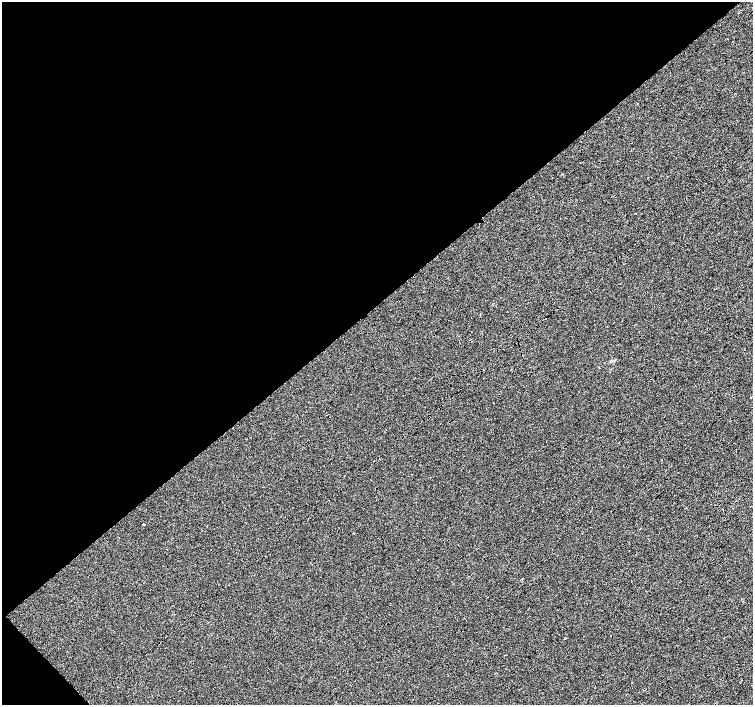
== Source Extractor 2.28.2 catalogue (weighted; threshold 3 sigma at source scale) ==
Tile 5 of 4 x 4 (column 1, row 2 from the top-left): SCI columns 3-1504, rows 2965-4370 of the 6021 x 5992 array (HDU 1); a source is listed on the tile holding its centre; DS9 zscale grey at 2 x 2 block average (1 PNG px = mean of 2 x 2 image px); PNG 755 x 707 px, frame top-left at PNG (2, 2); no overlay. Shown black and unused: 45% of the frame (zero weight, under 3 of 4 exposures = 2% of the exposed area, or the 3 px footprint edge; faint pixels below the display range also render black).
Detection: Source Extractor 2.28.2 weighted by HDU 2 'WHT'; one run over the whole footprint, this tile lists its part. Background -0.00101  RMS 0.0066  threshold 0.0296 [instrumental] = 3 sigma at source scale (4.5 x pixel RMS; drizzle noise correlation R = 1.50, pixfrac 1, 0.0396/0.0396 arcsec/px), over >= 5 px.
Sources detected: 6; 2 cosmic-ray / hot-pixel residue — not listed; the other 4 listed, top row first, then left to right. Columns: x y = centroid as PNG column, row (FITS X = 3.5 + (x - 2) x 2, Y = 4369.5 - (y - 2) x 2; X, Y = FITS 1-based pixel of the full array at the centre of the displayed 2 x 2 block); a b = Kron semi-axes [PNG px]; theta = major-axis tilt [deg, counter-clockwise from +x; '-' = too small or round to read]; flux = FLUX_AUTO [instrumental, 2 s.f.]
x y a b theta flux
637 104 2 2 - 1.5
144 524 2 2 - 7.1
207 526 2 2 - 0.53
565 638 2 2 - 3.5